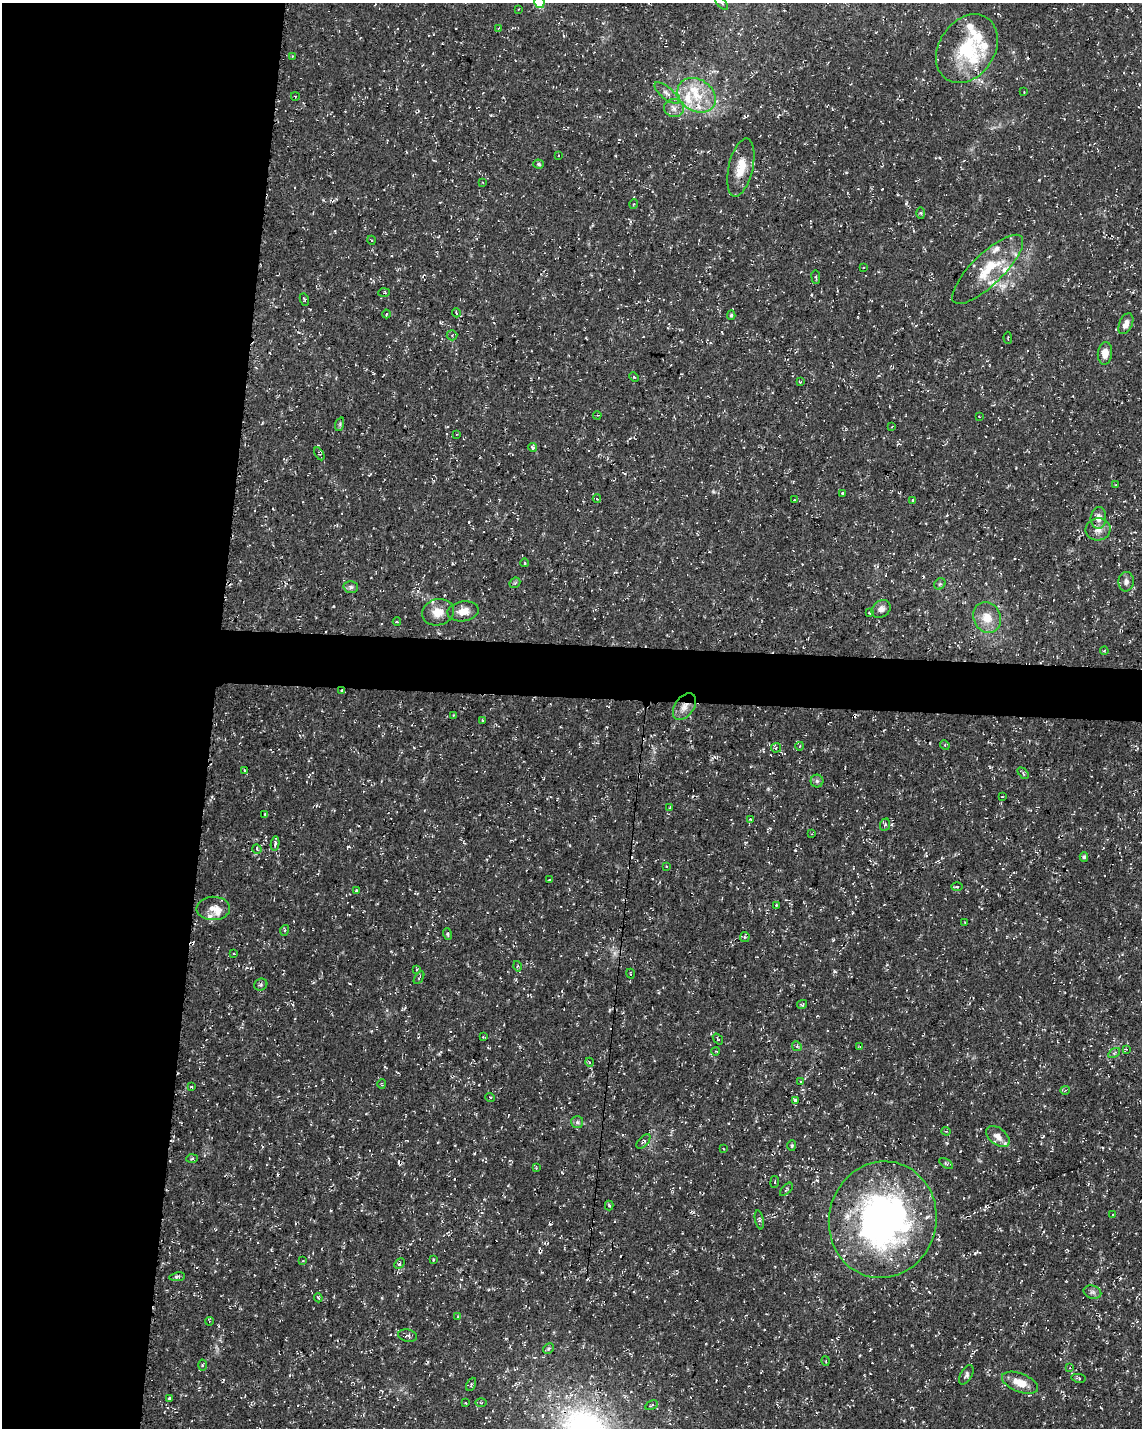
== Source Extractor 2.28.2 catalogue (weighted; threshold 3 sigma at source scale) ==
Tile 5 of 4 x 3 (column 1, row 2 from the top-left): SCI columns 13-1152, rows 1720-3145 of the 4576 x 4806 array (HDU 1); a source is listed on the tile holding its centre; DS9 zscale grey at full resolution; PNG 1144 x 1430 px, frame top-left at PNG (2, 3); each listed source drawn as its Kron ellipse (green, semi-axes under 4 px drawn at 4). Shown black and unused: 22% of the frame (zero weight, under 3 of 4 exposures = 1% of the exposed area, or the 3 px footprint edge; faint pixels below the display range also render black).
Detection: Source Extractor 2.28.2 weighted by HDU 2 'WHT'; one run over the whole footprint, this tile lists its part. Background 0.0123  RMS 0.0021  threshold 0.00948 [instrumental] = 3 sigma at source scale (4.5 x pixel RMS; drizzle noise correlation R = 1.50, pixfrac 1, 0.0396/0.0396 arcsec/px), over >= 5 px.
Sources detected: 177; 21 cosmic-ray / hot-pixel residue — neither listed nor drawn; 12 inside a brighter listed object's ellipse — not listed separately; the other 144 listed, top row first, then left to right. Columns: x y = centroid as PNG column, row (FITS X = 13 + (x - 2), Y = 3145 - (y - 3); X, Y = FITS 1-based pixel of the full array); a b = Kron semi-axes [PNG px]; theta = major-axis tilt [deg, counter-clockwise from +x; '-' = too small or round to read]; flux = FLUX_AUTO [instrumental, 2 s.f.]
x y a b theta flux
539 3 5 5 - 7.5
722 3 8 3 -45 0.27
518 9 3 2 - 0.14
498 28 3 3 - 0.17
967 49 37 28 56 13
292 56 3 3 - 0.14
1024 92 3 2 - 0.19
667 93 15 6 -40 1.1
697 95 20 16 -32 6.3
295 96 4 3 - 0.16
674 108 10 9 - 1.3
558 155 2 2 - 0.16
539 164 5 4 - 0.42
741 168 30 12 77 4.2
483 183 4 2 - 0.15
634 204 5 3 - 0.17
921 213 5 4 - 0.25
371 240 4 3 - 0.2
863 267 3 2 - 0.18
988 269 47 15 44 8.1
816 277 7 3 -82 0.28
384 293 6 4 2 0.3
304 300 6 3 -69 0.24
456 313 4 3 - 0.21
386 314 4 3 - 0.18
731 315 5 4 - 0.33
1126 324 11 6 66 1.3
452 335 5 5 - 0.3
1008 338 6 2 -86 0.17
1105 353 11 7 84 2
634 377 5 3 - 0.21
800 382 3 3 - 0.21
597 415 4 3 - 0.21
979 416 3 2 - 0.12
340 424 7 4 72 0.31
892 427 4 2 - 0.16
457 434 3 2 - 0.17
533 448 4 4 - 0.5
319 454 7 3 -60 0.26
1116 485 3 2 - 0.13
843 493 3 3 - 1
597 499 4 4 - 0.23
794 500 3 2 - 0.15
913 500 3 3 - 0.96
1098 518 11 7 87 1.5
1098 529 12 11 - 1.7
525 563 4 2 - 0.16
1126 582 9 7 84 0.91
515 583 6 4 44 0.33
940 584 6 5 - 0.38
351 587 7 6 - 0.54
881 609 10 8 36 1.2
463 611 16 10 10 2.4
438 612 16 13 17 2.9
870 613 4 3 - 0.24
987 617 16 13 -64 3.2
397 622 4 3 - 0.17
1104 651 4 3 - 0.19
342 691 4 3 - 0.29
684 707 15 9 55 1.9
453 715 3 2 - 0.16
482 720 4 2 - 0.26
945 745 5 4 - 0.26
800 746 4 2 - 0.15
776 748 5 5 - 0.3
244 771 3 2 - 0.2
1023 773 7 4 -48 0.32
817 781 6 6 - 0.5
1002 797 3 2 - 0.16
669 808 4 2 - 0.2
265 814 3 3 - 0.22
750 819 4 3 - 0.15
885 825 6 5 - 0.35
812 834 4 2 - 0.15
275 844 7 4 84 0.42
257 849 5 4 - 0.3
1084 857 5 4 - 0.35
667 866 3 2 - 0.18
549 880 3 2 - 0.16
957 887 5 3 - 0.25
357 891 4 3 - 0.37
776 905 3 3 - 0.23
213 908 17 11 2 2
965 922 3 2 - 0.16
285 930 5 3 - 0.24
447 934 6 4 -76 0.28
745 937 5 5 - 0.3
234 954 2 2 - 0.18
517 966 5 3 - 0.21
417 969 4 3 - 0.18
630 974 5 2 - 0.16
419 978 7 3 57 0.25
261 985 7 6 - 0.41
802 1004 5 3 - 0.22
483 1037 3 3 - 0.16
718 1039 6 3 -52 0.23
797 1046 5 4 - 0.35
860 1047 4 2 - 0.15
1126 1049 4 3 - 0.19
716 1051 4 2 - 0.16
1114 1053 6 4 34 0.35
589 1062 4 3 - 0.24
801 1082 4 2 - 0.23
382 1084 5 3 - 0.21
191 1086 4 3 - 0.22
1065 1090 4 4 - 0.29
490 1097 5 3 - 0.21
795 1100 3 3 - 0.72
577 1122 6 6 - 0.47
946 1131 4 4 - 0.24
998 1136 13 8 -39 1.8
643 1141 9 4 48 0.49
792 1146 5 4 - 0.3
723 1149 3 2 - 0.17
192 1159 6 4 4 0.31
946 1164 8 4 -33 0.39
536 1168 4 4 - 0.16
775 1182 6 3 83 0.23
786 1189 8 4 47 0.29
609 1205 5 4 - 0.27
1112 1215 3 2 - 0.19
759 1220 9 4 -77 0.4
883 1220 58 54 77 79
433 1260 4 2 - 0.2
302 1261 3 2 - 0.16
399 1263 6 4 48 0.39
177 1277 8 4 8 0.5
1092 1292 9 6 -15 0.66
318 1298 4 3 - 0.28
458 1316 3 3 - 0.22
209 1321 4 2 - 0.2
407 1336 9 6 -12 0.65
548 1349 6 4 45 0.39
826 1361 5 3 - 0.18
203 1365 5 3 - 0.24
1070 1368 3 2 - 0.14
966 1375 11 5 59 0.55
1079 1378 7 3 -9 0.3
1020 1383 19 9 -21 3.1
471 1384 7 4 65 0.41
170 1399 3 3 - 2.2
481 1402 6 3 0 0.25
466 1403 3 2 - 0.14
652 1405 7 3 27 0.33
Overlapping masked pixels (flux is a lower limit): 5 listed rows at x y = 988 269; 342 691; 684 707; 998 1136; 883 1220
Isophote crosses this tile's border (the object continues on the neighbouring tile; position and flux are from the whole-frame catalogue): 2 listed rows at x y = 539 3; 722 3
Unlisted compact peaks at least as high as the median listed source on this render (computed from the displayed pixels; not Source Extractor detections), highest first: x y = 835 971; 833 940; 348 846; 1039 180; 333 606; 713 492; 882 189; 385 1067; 947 1143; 1043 1136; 323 200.